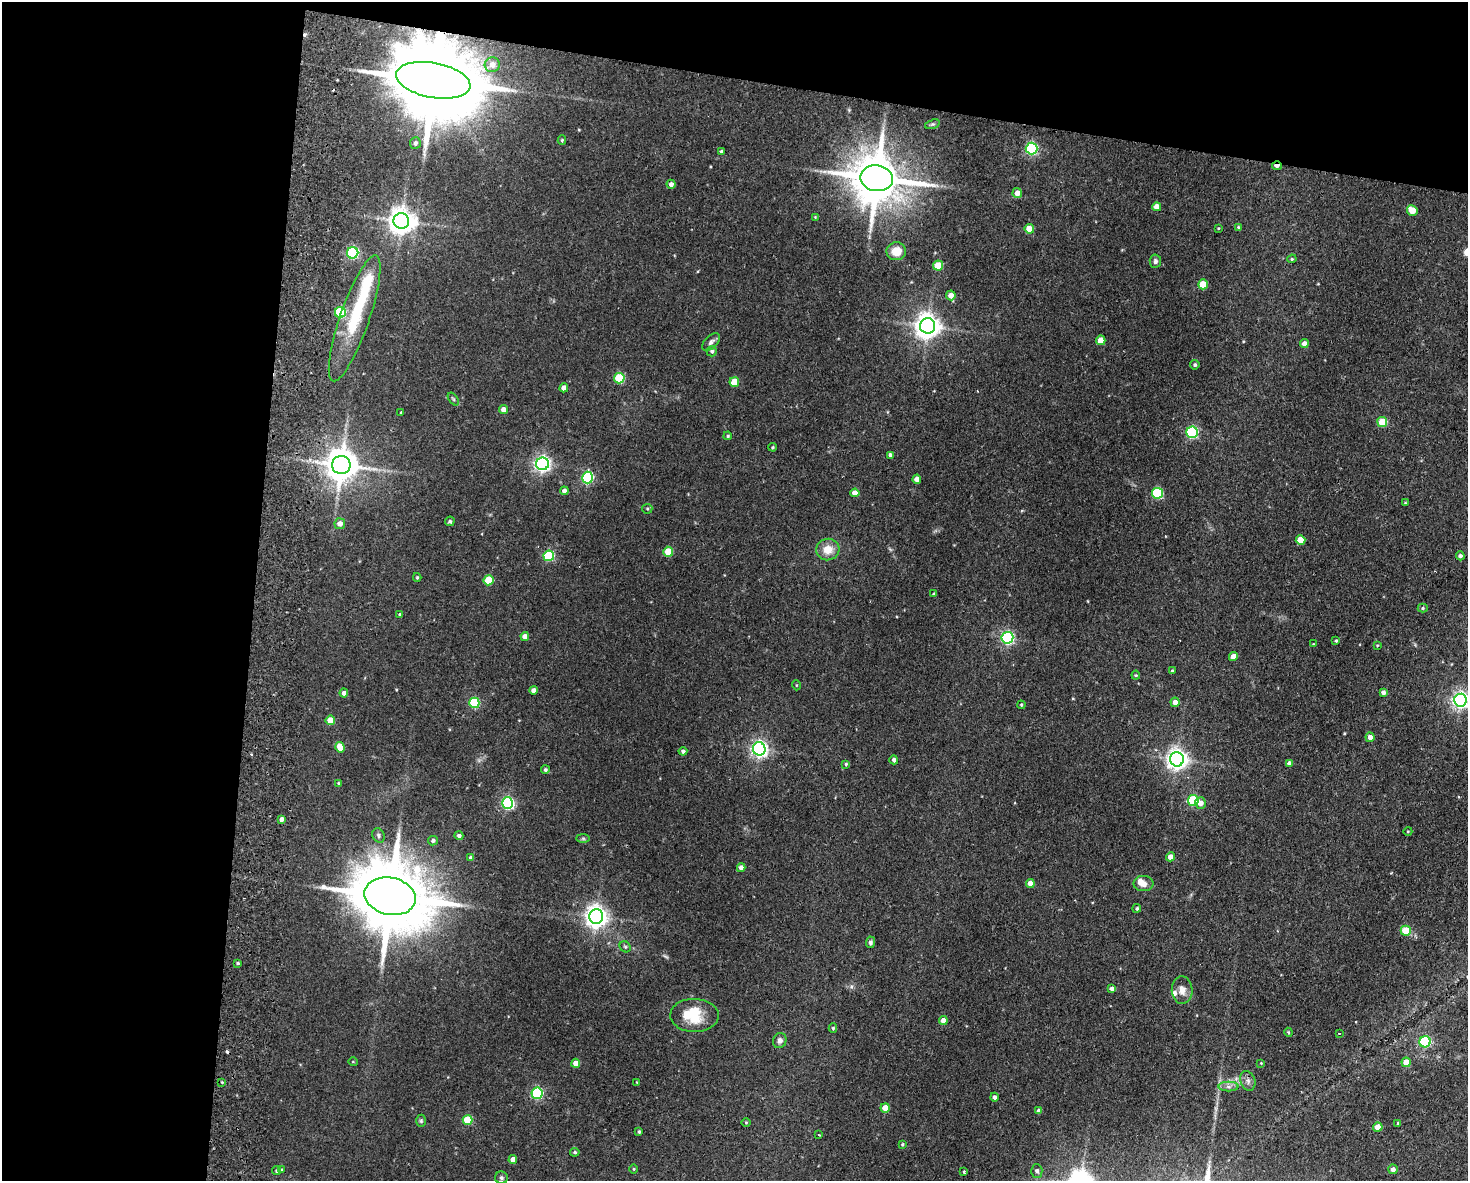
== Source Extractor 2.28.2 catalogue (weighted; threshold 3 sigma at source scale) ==
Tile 1 of 3 x 4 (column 1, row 1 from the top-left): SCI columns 284-1749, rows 3548-4726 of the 4852 x 4736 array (HDU 1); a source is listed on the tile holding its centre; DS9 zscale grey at full resolution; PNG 1470 x 1183 px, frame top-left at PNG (2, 2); each listed source drawn as its Kron ellipse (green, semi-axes under 4 px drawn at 4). Shown black and unused: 24% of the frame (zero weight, under 2 of 3 exposures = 3% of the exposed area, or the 3 px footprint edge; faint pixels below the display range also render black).
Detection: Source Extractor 2.28.2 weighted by HDU 2 'WHT'; one run over the whole footprint, this tile lists its part. Background 0.143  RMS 0.0074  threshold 0.0332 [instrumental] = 3 sigma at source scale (4.5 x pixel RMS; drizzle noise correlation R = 1.50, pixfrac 1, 0.05/0.05 arcsec/px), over >= 5 px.
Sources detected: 159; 3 inside a brighter object's white glare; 1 cosmic-ray / hot-pixel residue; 1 long thin detection or spike segment (spike, bleed or trail) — neither listed nor drawn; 3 inside a brighter listed object's ellipse — not listed separately; the other 151 listed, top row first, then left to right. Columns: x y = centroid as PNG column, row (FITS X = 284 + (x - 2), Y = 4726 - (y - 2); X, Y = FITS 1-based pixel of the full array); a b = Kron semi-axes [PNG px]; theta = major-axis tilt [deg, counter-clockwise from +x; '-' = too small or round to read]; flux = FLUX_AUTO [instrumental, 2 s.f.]
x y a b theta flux
492 65 8 7 - 5.9
433 80 37 17 -10 15000
932 124 7 4 19 1.2
562 140 5 4 - 0.88
415 143 6 5 - 2.5
1032 149 6 6 - 120
721 151 3 3 - 1.2
1277 166 5 3 - 3.9
877 178 16 13 -9 4000
671 184 4 4 - 3
1017 193 5 4 - 6.3
1157 207 4 4 - 8.3
1412 210 5 5 - 15
815 217 4 4 - 0.58
401 221 8 8 - 790
1238 227 4 4 - 0.76
1218 228 4 3 - 0.62
1029 229 5 4 - 11
896 251 10 9 - 11
353 253 6 5 - 110
1292 259 5 4 - 0.98
1155 261 7 5 84 2.3
938 266 5 5 - 17
1203 284 5 5 - 20
951 295 5 4 - 4.9
340 312 5 5 - 58
355 318 66 14 71 45
928 326 7 7 - 700
1101 340 5 4 - 11
711 342 11 6 43 2.7
1304 344 4 4 - 3.9
712 351 5 5 - 1.7
1195 365 5 4 - 1.4
619 378 5 5 - 35
734 382 5 5 - 17
564 388 4 4 - 5.5
453 399 7 4 -53 1.2
503 409 4 4 - 4.4
401 412 3 3 - 0.79
1382 422 5 5 - 25
1192 432 5 5 - 92
728 436 4 3 - 1
773 447 4 4 - 0.81
890 455 4 3 - 2
542 464 6 6 - 260
341 465 9 9 - 1500
587 478 6 5 - 77
917 479 4 4 - 4.9
564 491 4 4 - 3.2
855 493 5 4 - 4.8
1157 493 5 5 - 56
1405 503 3 3 - 0.73
647 509 5 5 - 0.98
450 521 5 4 - 1.2
340 524 5 5 - 4.7
1301 540 5 5 - 13
828 550 12 10 15 10
668 552 5 5 - 19
549 556 5 5 - 54
1460 556 4 4 - 2
417 577 4 3 - 0.87
489 580 5 5 - 28
934 594 3 3 - 1
1423 608 5 4 - 1.1
400 614 4 3 - 1.2
525 636 4 4 - 5.6
1007 638 6 6 - 130
1336 641 4 3 - 0.9
1313 644 4 3 - 0.5
1377 645 4 3 - 0.58
1233 656 4 4 - 5.6
1172 671 4 4 - 1.1
1136 675 4 4 - 0.81
796 685 5 3 - 0.59
534 690 4 4 - 3.8
1383 692 4 4 - 2.5
344 693 4 4 - 2.8
1460 700 6 6 - 280
1175 702 5 4 - 5.5
474 703 5 5 - 48
1021 705 4 4 - 0.82
330 720 5 4 - 13
1370 737 5 4 - 3.9
340 747 5 4 - 12
759 749 7 6 - 270
683 751 4 4 - 2.1
1177 759 7 7 - 490
894 760 4 4 - 2
1289 763 4 4 - 2.5
846 764 4 3 - 1
545 770 4 4 - 1.4
338 783 4 3 - 0.83
1193 801 5 5 - 45
508 803 6 5 - 110
1201 803 6 5 - 4.3
282 819 4 3 - 3.1
1408 831 4 3 - 0.6
379 835 7 6 - 1.7
459 836 4 4 - 2.2
583 838 7 4 0 1.2
433 841 5 5 - 2
1170 857 4 4 - 5.9
471 858 4 4 - 2.1
741 868 4 4 - 4.5
1030 883 4 4 - 6
1143 884 10 7 1 5.2
390 896 26 18 -12 8200
1137 908 4 4 - 1.1
596 917 7 7 - 530
1406 931 5 5 - 23
870 942 6 4 86 1.8
625 947 6 5 - 1.3
238 963 3 2 - 1
1112 989 4 4 - 2.5
1182 990 14 10 -88 5.7
694 1015 24 16 -2 23
943 1020 4 4 - 6.2
833 1028 5 4 - 1.1
1288 1032 4 3 - 0.7
1339 1033 3 2 - 0.47
780 1041 8 6 67 2.8
1425 1042 5 5 - 64
353 1062 5 3 - 0.59
1406 1062 5 4 - 9.2
576 1063 4 4 - 7.5
1261 1063 3 3 - 0.57
1248 1081 10 7 -70 3.1
222 1082 3 3 - 0.68
637 1082 3 3 - 0.48
1228 1087 10 5 0 2.5
537 1093 5 5 - 90
994 1097 4 4 - 2.2
885 1108 4 4 - 12
1039 1111 4 4 - 3.6
467 1120 5 5 - 27
421 1121 6 5 - 1.2
746 1122 5 3 - 0.67
1398 1123 3 3 - 0.81
1378 1127 4 4 - 9.8
639 1132 3 3 - 0.93
819 1135 3 3 - 0.62
902 1144 3 3 - 0.86
575 1152 4 4 - 1.1
513 1159 4 4 - 4.6
634 1169 5 3 - 0.63
1393 1169 5 4 - 2.8
282 1170 4 3 - 0.85
277 1171 4 4 - 1.1
1037 1171 6 5 - 2.3
964 1172 3 3 - 0.95
501 1178 6 6 - 1.5
Overlapping masked pixels (flux is a lower limit): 3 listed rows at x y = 433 80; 1277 166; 341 465
Isophote crosses this tile's border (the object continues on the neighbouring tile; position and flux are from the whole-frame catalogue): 1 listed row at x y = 1460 700